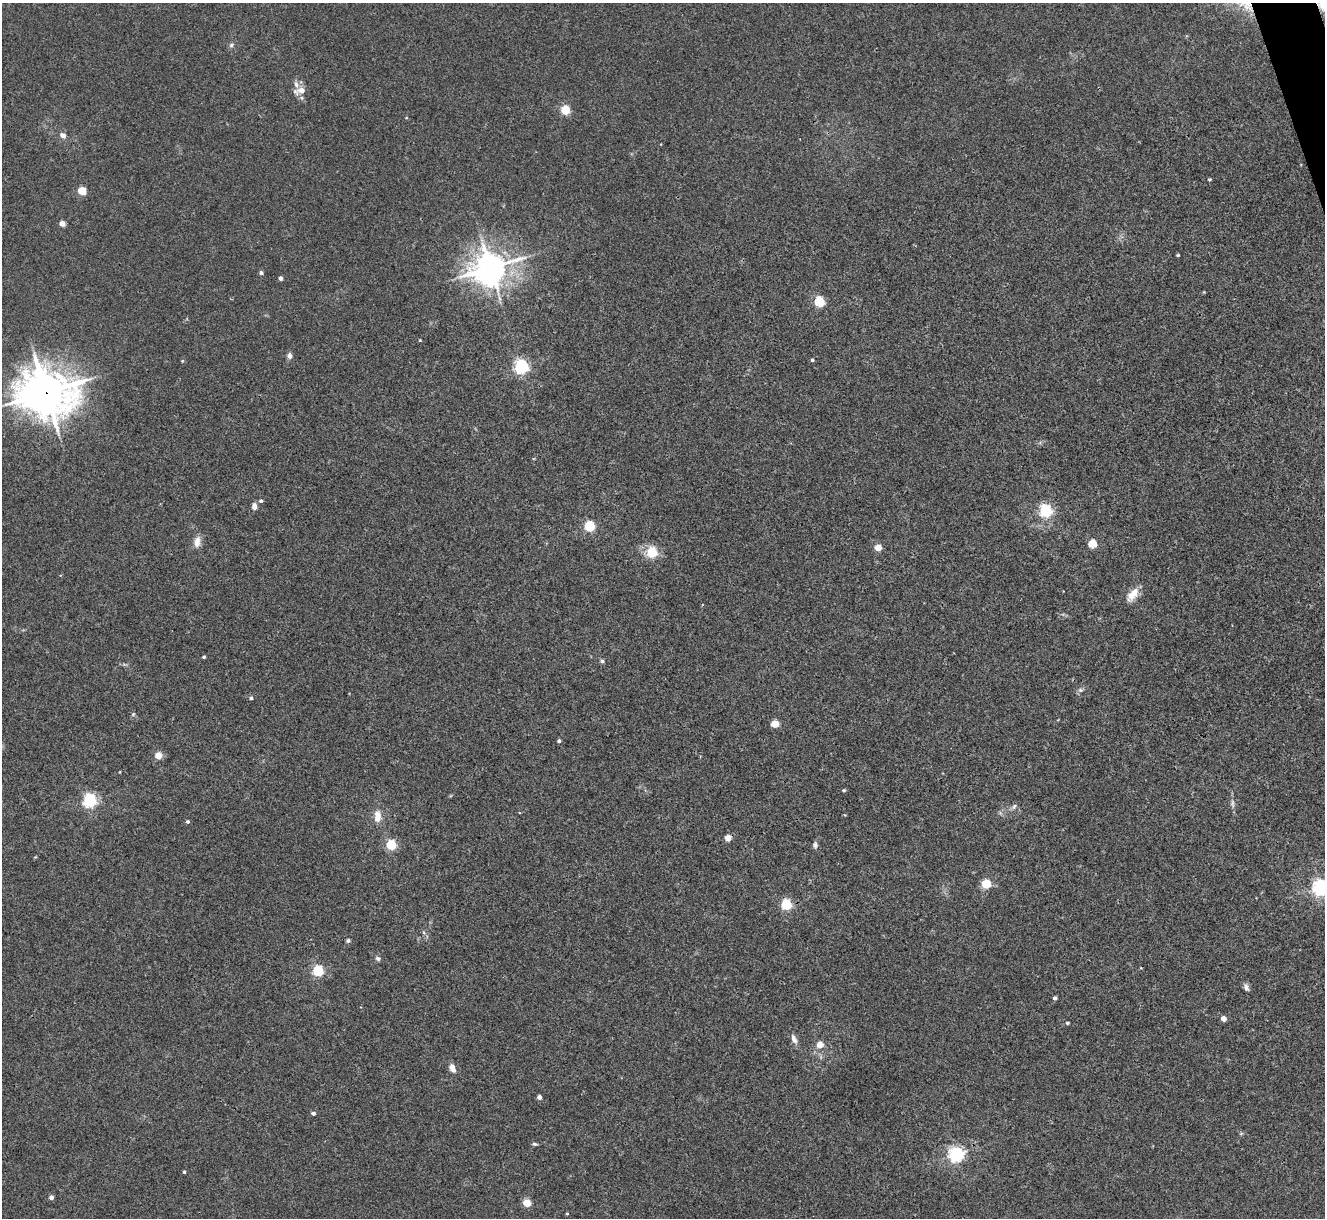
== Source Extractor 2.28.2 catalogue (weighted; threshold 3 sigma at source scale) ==
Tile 10 of 4 x 4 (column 2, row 3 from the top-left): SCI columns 1328-2650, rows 1489-2704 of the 5298 x 5285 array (HDU 1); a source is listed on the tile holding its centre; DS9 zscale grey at full resolution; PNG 1327 x 1220 px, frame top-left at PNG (2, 3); no overlay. Shown black and unused: <1% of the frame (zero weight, under 3 of 4 exposures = <1% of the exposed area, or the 3 px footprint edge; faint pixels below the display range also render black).
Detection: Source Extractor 2.28.2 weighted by HDU 2 'WHT'; one run over the whole footprint, this tile lists its part. Background 0.035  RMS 0.0047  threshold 0.0211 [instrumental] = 3 sigma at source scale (4.5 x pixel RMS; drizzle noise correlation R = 1.50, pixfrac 1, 0.05/0.05 arcsec/px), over >= 5 px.
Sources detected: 69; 1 inside a brighter listed object's ellipse — not listed separately; the other 68 listed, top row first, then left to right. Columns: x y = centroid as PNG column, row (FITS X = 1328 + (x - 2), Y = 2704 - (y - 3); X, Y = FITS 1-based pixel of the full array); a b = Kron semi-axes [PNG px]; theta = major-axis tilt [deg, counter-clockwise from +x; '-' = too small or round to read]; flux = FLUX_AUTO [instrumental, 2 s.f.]
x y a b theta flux
231 45 6 5 - 0.92
300 90 15 7 15 3.7
565 110 5 5 - 24
63 135 6 6 - 2.4
1209 179 4 3 - 0.53
82 191 5 4 - 18
62 224 4 4 - 5
1178 255 3 3 - 0.52
490 268 11 10 - 730
261 273 4 4 - 1.2
281 278 4 4 - 1.9
1204 292 4 3 - 0.36
819 302 5 5 - 38
420 340 3 3 - 0.35
290 356 7 6 - 1.8
812 360 4 4 - 0.67
182 361 4 4 - 0.46
521 366 6 6 - 100
46 392 21 17 -8 1100
261 501 5 4 - 0.97
254 506 7 5 -85 2.4
1046 511 6 5 - 76
589 526 5 5 - 39
197 542 14 8 79 3.8
1092 544 5 5 - 19
878 547 4 4 - 7.8
652 552 5 5 - 26
1133 595 18 9 49 5.6
204 657 4 3 - 0.63
602 661 5 4 - 1.1
1080 690 7 5 -20 1
251 698 4 4 - 1
133 714 5 4 - 0.58
775 724 5 5 - 12
559 741 4 4 - 1
158 755 4 4 - 10
120 772 4 2 - 0.29
844 790 4 3 - 0.6
90 800 6 5 - 98
1233 803 14 4 -87 1.6
1014 806 8 5 63 1.1
377 816 14 9 -89 4.6
188 822 4 4 - 0.83
728 838 4 4 - 7.5
391 845 5 5 - 35
815 845 8 6 -85 1.3
35 857 4 4 - 0.39
986 884 5 5 - 24
1321 887 6 6 - 160
786 905 5 5 - 46
348 941 5 5 - 0.89
378 959 7 6 - 1.2
318 971 5 5 - 47
1246 987 10 6 -68 1.7
1055 998 4 4 - 1.1
1223 1018 4 4 - 3.7
1067 1023 5 4 - 0.57
794 1039 13 6 -66 2.5
820 1045 11 9 22 3.5
452 1068 10 6 -68 3.1
539 1097 4 4 - 2.2
313 1113 4 4 - 1.3
535 1144 6 4 -10 0.76
956 1154 6 6 - 130
184 1172 3 3 - 0.7
51 1197 4 4 - 2.3
527 1203 5 4 - 14
567 1214 4 3 - 0.5
Overlapping masked pixels (flux is a lower limit): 1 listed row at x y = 46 392
Isophote crosses this tile's border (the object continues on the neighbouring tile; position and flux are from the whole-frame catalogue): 1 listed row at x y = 1321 887